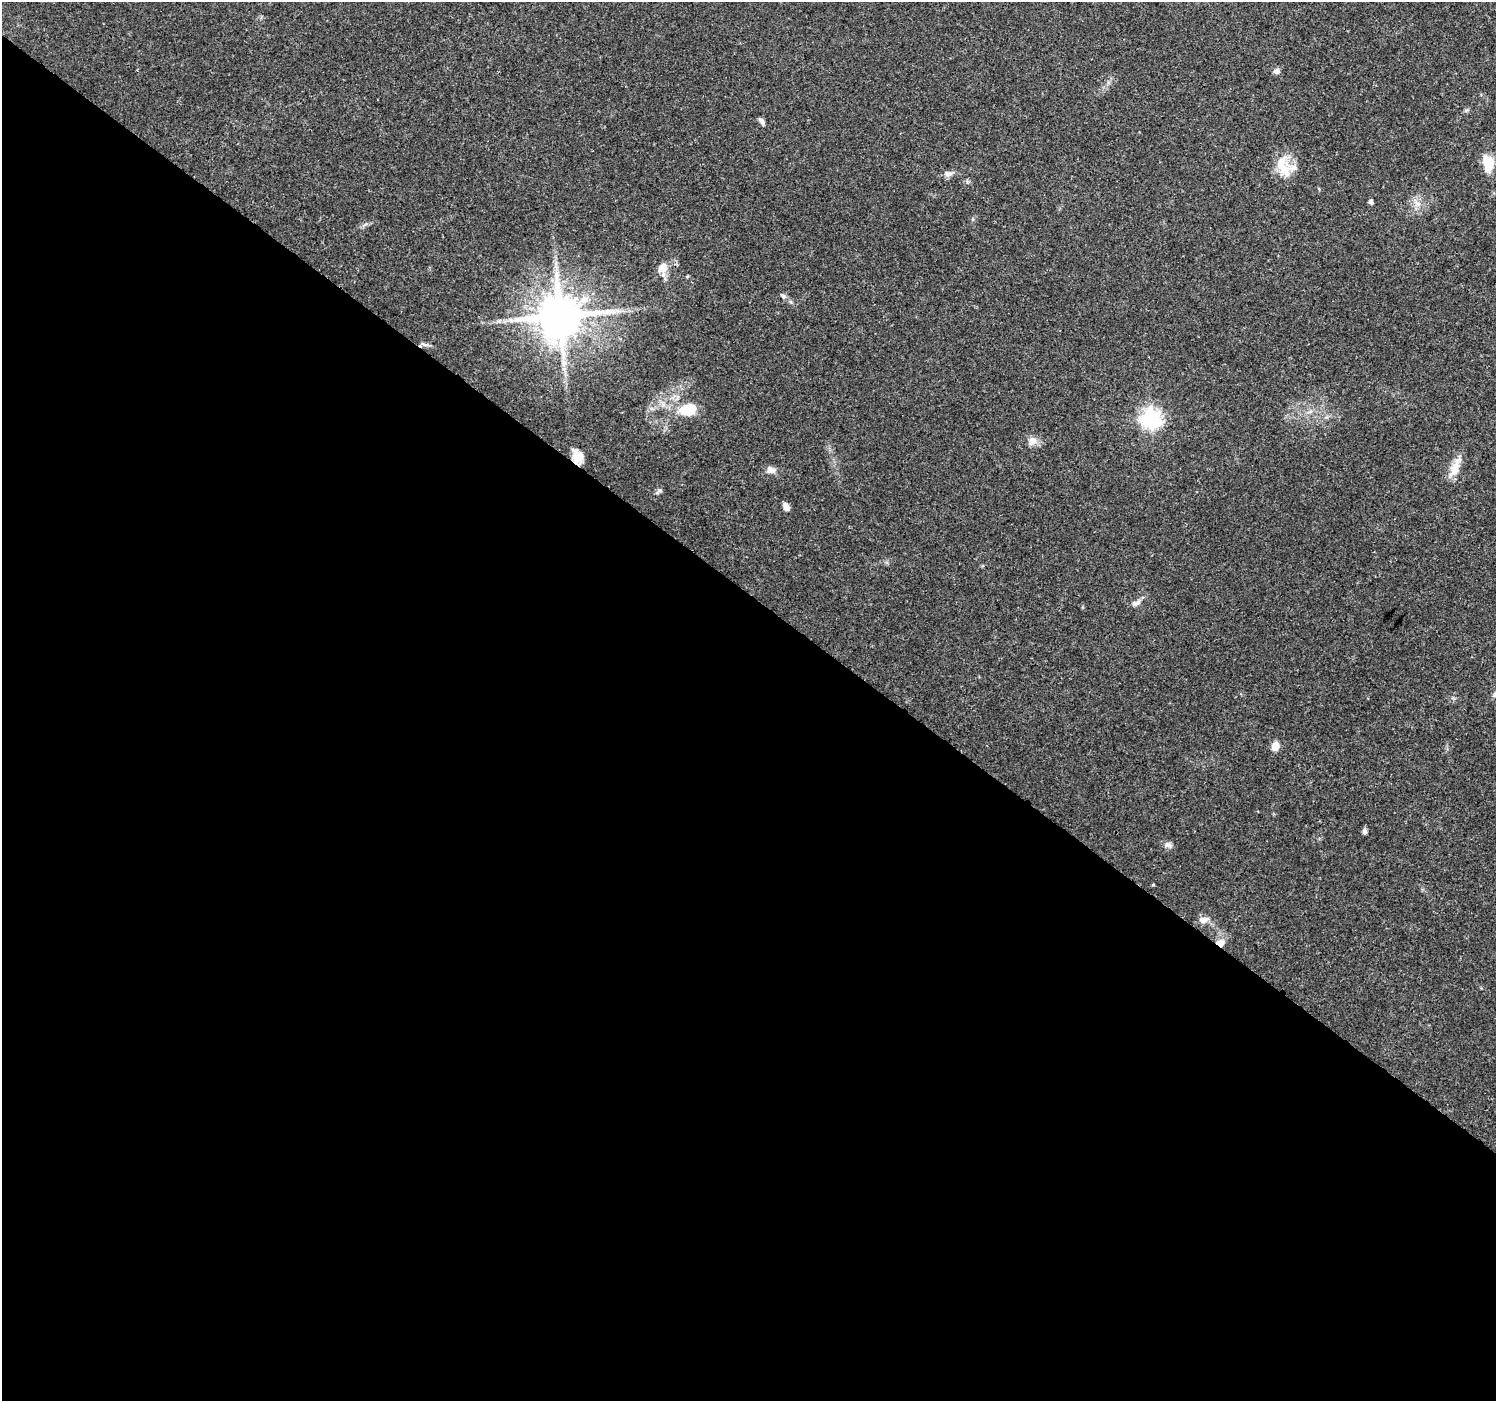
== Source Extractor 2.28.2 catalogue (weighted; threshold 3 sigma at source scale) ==
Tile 14 of 4 x 4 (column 2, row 4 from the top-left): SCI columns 1497-2990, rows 178-1576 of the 5988 x 6020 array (HDU 1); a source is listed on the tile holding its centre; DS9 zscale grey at full resolution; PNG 1498 x 1403 px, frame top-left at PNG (2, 2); no overlay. Shown black and unused: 58% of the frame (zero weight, under 3 of 4 exposures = <1% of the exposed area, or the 3 px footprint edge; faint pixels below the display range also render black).
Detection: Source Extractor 2.28.2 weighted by HDU 2 'WHT'; one run over the whole footprint, this tile lists its part. Background 0.0621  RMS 0.0028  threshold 0.0124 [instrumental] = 3 sigma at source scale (4.5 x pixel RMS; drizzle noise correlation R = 1.50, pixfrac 1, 0.0396/0.0396 arcsec/px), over >= 5 px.
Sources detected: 31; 1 cosmic-ray / hot-pixel residue — not listed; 1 inside a brighter listed object's ellipse — not listed separately; the other 29 listed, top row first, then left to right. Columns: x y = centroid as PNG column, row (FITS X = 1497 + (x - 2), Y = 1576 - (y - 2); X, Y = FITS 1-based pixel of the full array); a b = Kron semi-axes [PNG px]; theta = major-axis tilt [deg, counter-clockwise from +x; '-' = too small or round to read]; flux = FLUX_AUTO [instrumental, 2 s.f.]
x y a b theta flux
1276 71 7 7 - 1.1
762 122 9 5 -61 0.89
1488 163 21 13 -82 4.7
1284 169 28 15 -59 6.2
948 174 12 6 3 1.2
1371 202 4 4 - 1.1
1417 203 7 4 -19 0.82
662 268 16 11 53 2.8
783 296 9 5 -37 0.76
584 300 13 10 8 3
618 311 8 5 -15 1
560 316 13 12 - 1300
425 345 11 3 -15 0.69
688 409 17 10 12 8.5
1151 418 8 7 - 140
1032 441 13 10 41 2.1
578 457 15 12 48 3.3
1455 468 31 10 67 4.1
771 470 11 8 -13 1.6
659 491 10 4 40 0.63
786 507 8 6 -69 1.9
1136 603 14 7 26 1.4
1495 694 9 5 74 0.68
1275 746 10 8 79 2.2
1364 831 6 5 - 0.78
1168 845 10 7 -14 1.1
1153 885 5 3 - 0.24
1203 920 13 8 13 2
1220 943 9 8 - 2.7
Overlapping masked pixels (flux is a lower limit): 2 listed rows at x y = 578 457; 1220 943
Isophote crosses this tile's border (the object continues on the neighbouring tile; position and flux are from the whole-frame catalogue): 1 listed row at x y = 1495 694